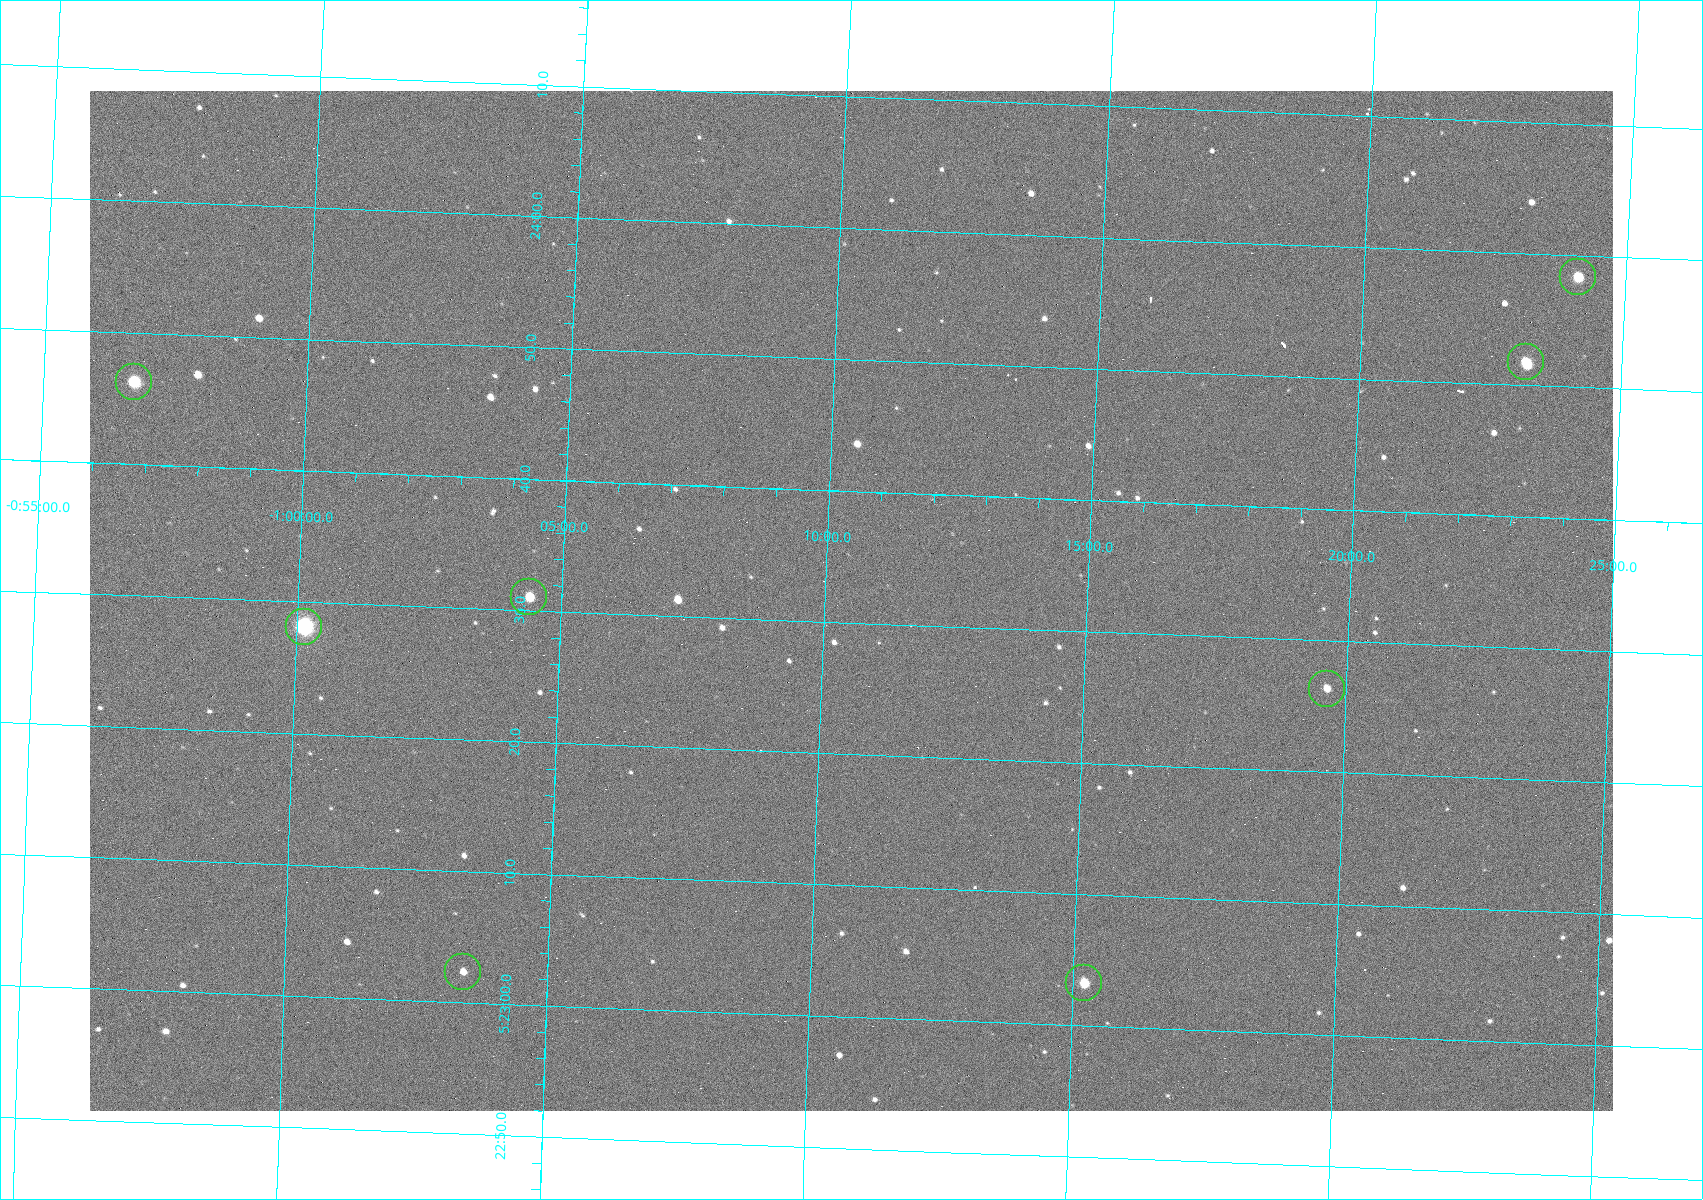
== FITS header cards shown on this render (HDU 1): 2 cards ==
NAXIS1  =                 1523
NAXIS2  =                 1020

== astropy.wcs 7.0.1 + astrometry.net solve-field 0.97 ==
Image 1523 x 1020 px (HDU 1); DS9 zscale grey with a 90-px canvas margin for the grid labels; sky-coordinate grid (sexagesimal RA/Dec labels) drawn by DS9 from the SOLVED WCS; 8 Tycho-2 reference stars matched to detected sources circled (green)
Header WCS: RA---TAN/DEC--TAN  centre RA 05:23:32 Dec -01:11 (80.88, -1.18 deg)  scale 1.14 arcsec/px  FOV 29.0' x 19.4'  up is +88 deg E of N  parity flipped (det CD > 0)
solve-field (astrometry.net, Tycho-2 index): VERIFIED the header's WCS against the Tycho-2 star catalogue (8 matches, 0 conflicts) and refined it, rather than solving blind
Solved WCS: RA---TAN-SIP/DEC--TAN-SIP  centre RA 05:23:32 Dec -01:11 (80.88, -1.18 deg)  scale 1.14 arcsec/px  FOV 29.0' x 19.4'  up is +88 deg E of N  parity flipped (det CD > 0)
The solver's refit moves the header's centre by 0.34 arcsec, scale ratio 1.001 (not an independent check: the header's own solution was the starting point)
Tycho-2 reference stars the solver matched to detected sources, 8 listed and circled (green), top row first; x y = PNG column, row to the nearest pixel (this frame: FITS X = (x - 90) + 1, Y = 1020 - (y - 91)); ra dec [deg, ICRS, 3 dp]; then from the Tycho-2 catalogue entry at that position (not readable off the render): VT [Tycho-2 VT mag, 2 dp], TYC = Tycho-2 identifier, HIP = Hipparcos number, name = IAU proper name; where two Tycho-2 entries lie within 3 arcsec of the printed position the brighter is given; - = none
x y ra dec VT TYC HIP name
1578 277 80.993 -1.402 10.12 4753-1097-1 - -
1526 362 80.966 -1.386 10.33 4753-1182-1 - -
134 382 80.943 -0.946 8.91 4753-387-1 - -
529 597 80.879 -1.073 10.48 4753-1534-1 - -
304 627 80.867 -1.002 7.84 4753-1205-1 25199 -
1327 689 80.860 -1.327 11.24 4753-1591-1 - -
463 972 80.760 -1.057 11.82 4753-1463-1 - -
1084 983 80.764 -1.254 10.69 4753-1358-1 - -